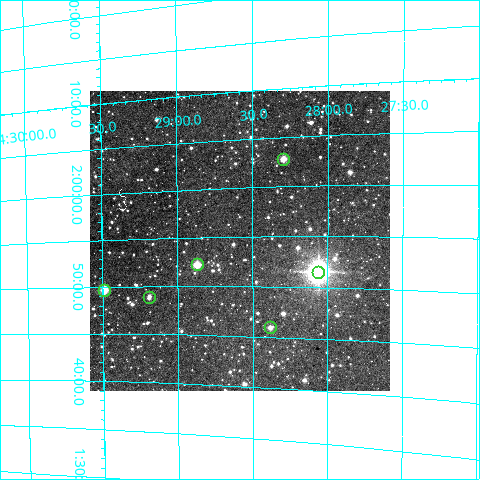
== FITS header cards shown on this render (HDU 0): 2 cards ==
NAXIS1  =                  300
NAXIS2  =                  300

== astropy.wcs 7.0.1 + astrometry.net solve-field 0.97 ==
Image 300 x 300 px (HDU 0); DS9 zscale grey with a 90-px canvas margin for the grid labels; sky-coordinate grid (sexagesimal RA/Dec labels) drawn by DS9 from the SOLVED WCS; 6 Tycho-2 reference stars matched to detected sources circled (green)
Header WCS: RA---TAN/DEC--TAN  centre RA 04:28:35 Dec +01:55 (67.15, +1.91 deg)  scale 6 arcsec/px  FOV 30.0' x 30.0'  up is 0 deg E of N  parity normal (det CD < 0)
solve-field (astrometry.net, Tycho-2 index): VERIFIED the header's WCS against the Tycho-2 star catalogue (verified at 2 index scales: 6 matches each, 0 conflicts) and refined it, rather than solving blind
Solved WCS: RA---TAN-SIP/DEC--TAN-SIP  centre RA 04:28:35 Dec +01:55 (67.15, +1.91 deg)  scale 5.98 x 6.11 arcsec/px (non-square pixels)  FOV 29.9' x 30.6'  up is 0 deg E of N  parity normal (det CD < 0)
The solver's refit moves the header's centre by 1.2 arcsec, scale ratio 0.9969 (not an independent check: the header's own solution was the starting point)
Tycho-2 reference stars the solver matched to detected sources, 6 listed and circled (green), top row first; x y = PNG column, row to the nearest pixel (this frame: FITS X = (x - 90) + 1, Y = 300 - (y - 91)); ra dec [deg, ICRS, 3 dp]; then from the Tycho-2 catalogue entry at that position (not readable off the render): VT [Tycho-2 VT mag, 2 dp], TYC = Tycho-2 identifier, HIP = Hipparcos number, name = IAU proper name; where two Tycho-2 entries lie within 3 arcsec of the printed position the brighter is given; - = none
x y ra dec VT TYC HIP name
283 159 67.073 +2.047 10.02 75-389-1 - -
197 264 67.217 +1.870 9.95 75-1214-1 - -
318 272 67.015 +1.859 6.25 75-2834-1 20848 -
104 290 67.372 +1.828 9.50 75-1374-1 - -
149 297 67.298 +1.815 11.69 75-2247-1 - -
270 327 67.096 +1.765 11.47 75-1375-1 - -